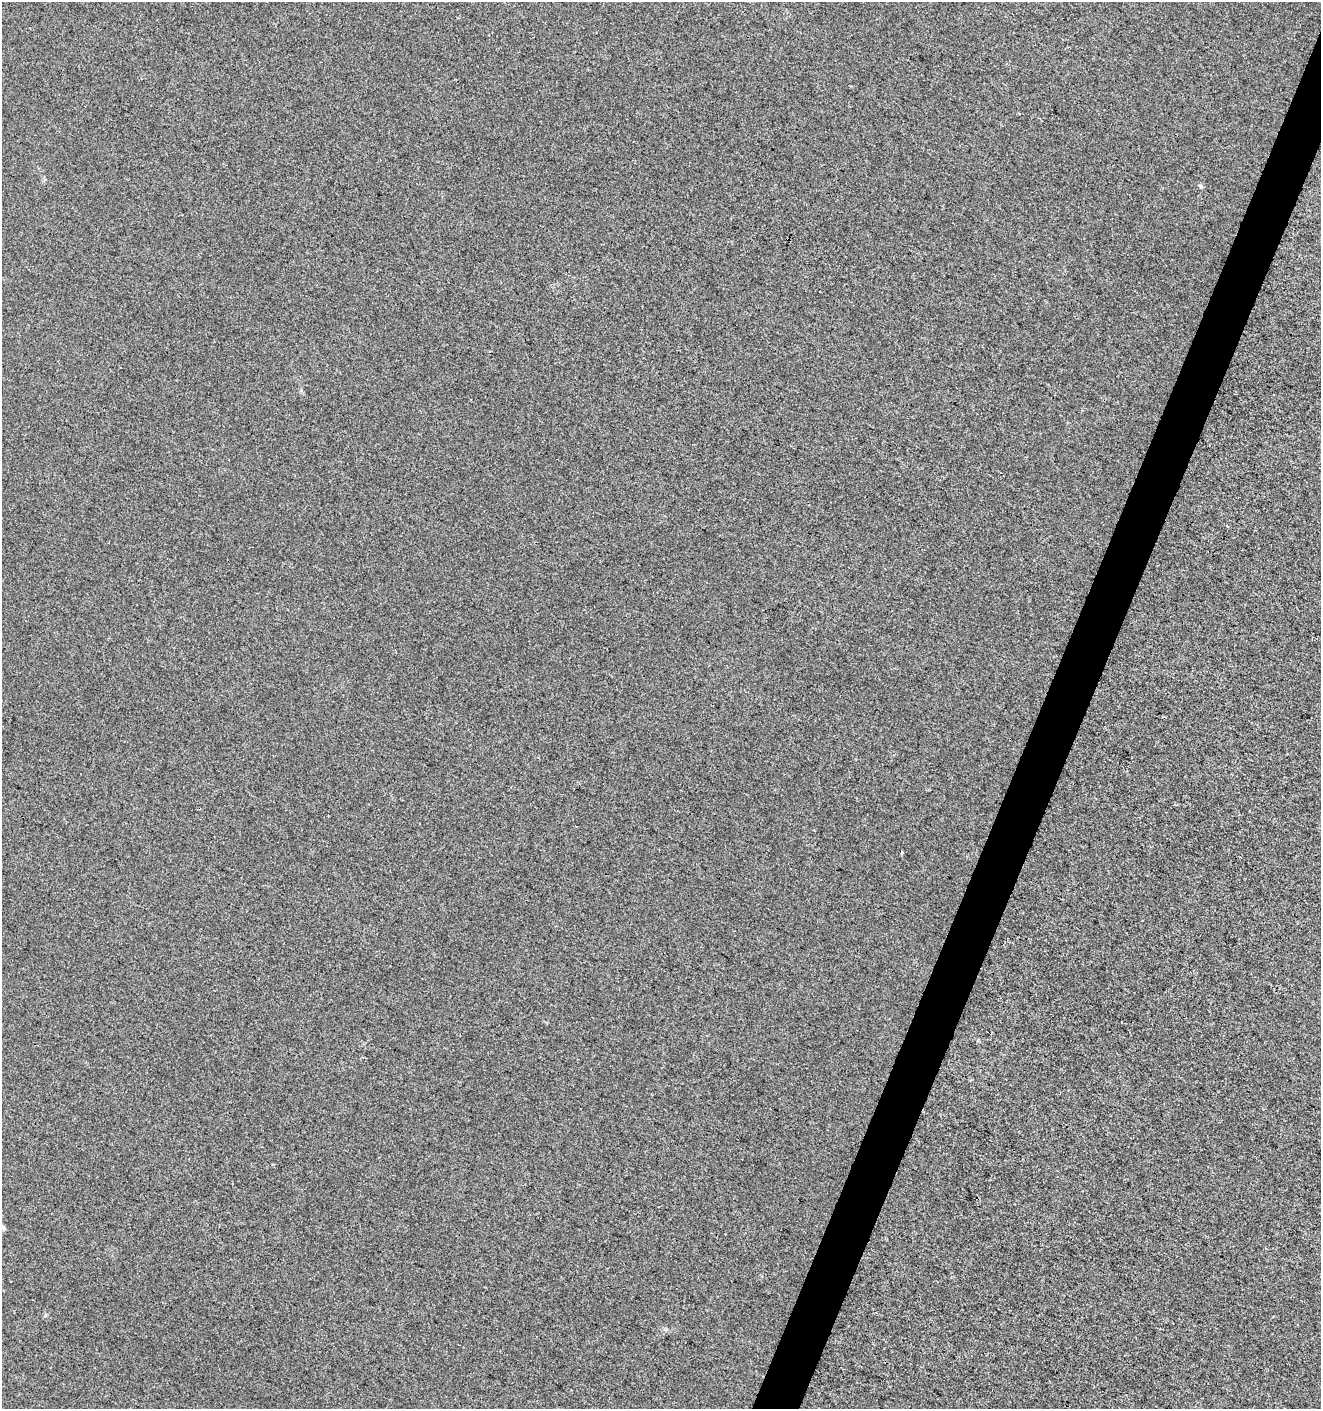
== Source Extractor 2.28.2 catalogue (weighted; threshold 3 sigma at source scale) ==
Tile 10 of 4 x 4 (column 2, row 3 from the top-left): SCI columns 1528-2846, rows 1421-2827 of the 5763 x 5641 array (HDU 1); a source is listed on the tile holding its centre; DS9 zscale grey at full resolution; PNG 1323 x 1411 px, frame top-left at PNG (2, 2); no overlay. Shown black and unused: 3% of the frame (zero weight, under 3 of 4 exposures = <1% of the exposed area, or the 3 px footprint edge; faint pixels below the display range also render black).
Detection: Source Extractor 2.28.2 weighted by HDU 2 'WHT'; one run over the whole footprint, this tile lists its part. Background -6.19e-04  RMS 0.0043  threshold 0.0192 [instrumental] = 3 sigma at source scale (4.5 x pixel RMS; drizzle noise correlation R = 1.50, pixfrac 1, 0.0396/0.0396 arcsec/px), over >= 5 px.
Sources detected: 3; all 3 listed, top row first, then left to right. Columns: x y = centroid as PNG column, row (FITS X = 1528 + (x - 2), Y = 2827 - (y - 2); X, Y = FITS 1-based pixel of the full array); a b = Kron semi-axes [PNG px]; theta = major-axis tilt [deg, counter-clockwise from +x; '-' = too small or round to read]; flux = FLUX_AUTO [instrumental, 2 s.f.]
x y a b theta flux
1201 186 6 4 -46 0.6
901 853 5 3 - 0.43
2 1227 8 5 -14 1.1
Isophote crosses this tile's border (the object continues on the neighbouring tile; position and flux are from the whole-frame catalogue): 1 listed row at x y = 2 1227